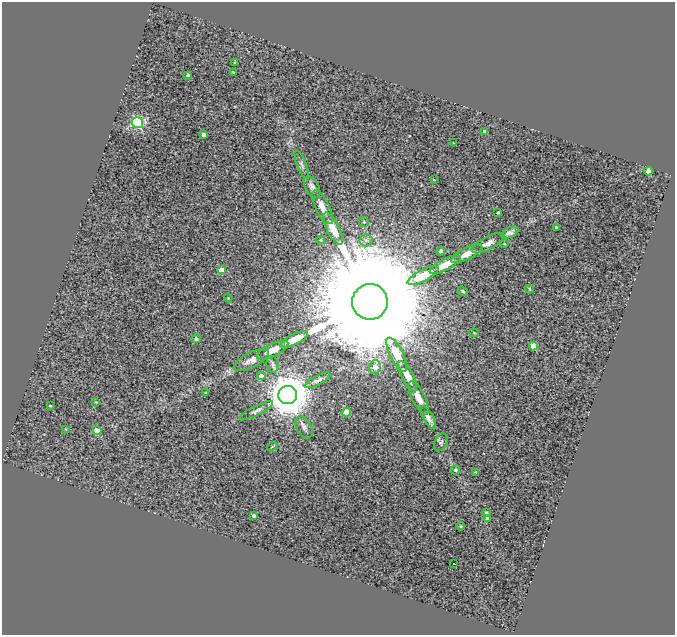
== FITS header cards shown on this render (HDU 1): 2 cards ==
NAXIS1  =                  673
NAXIS2  =                  633

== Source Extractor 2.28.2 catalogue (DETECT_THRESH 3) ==
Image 673 x 633 px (HDU 1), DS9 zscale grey, 1 PNG px = 1 image px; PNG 677 x 637 px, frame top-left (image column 1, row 633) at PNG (2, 2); each listed source drawn as its Kron ellipse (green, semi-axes under 4 px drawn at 4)
Background 0.316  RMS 0.22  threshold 0.653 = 3 sigma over >= 5 px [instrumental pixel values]
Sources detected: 62; all 62 listed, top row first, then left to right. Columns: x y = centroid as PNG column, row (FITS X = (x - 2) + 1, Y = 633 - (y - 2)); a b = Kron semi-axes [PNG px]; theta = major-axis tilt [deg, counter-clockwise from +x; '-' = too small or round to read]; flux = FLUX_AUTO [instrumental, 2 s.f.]
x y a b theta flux
235 63 3 3 - 17
233 72 3 3 - 15
188 75 3 3 - 21
137 122 6 5 - 1800
484 131 3 3 - 37
204 135 4 4 - 75
453 143 3 2 - 13
302 164 15 5 -69 49
648 171 4 4 - 170
434 180 3 2 - 26
312 187 12 6 -61 66
322 207 19 7 -64 120
498 213 3 3 - 25
364 222 5 5 - 16
556 227 3 3 - 17
333 228 18 6 -63 210
510 233 9 5 24 56
321 240 4 3 - 16
366 240 6 6 - 41
488 243 18 6 27 87
504 244 3 2 - 11
441 251 4 4 - 47
467 254 17 6 27 130
445 265 17 5 27 210
221 270 4 4 - 170
423 275 17 5 27 450
530 289 4 3 - 12
463 291 5 4 - 22
228 298 4 4 - 15
370 302 18 18 - 840000
474 333 5 4 - 15
196 339 4 4 - 42
294 339 15 5 26 210
533 346 4 4 - 290
272 350 17 6 26 140
397 355 18 6 -63 420
251 360 19 7 27 100
272 364 8 6 -79 44
375 367 7 5 78 150
261 376 4 4 - 87
408 376 17 6 -62 200
318 380 14 4 27 49
205 393 4 3 - 14
288 395 9 9 - 57000
419 398 18 6 -64 130
96 402 3 3 - 11
50 406 3 2 - 13
256 411 18 5 27 59
347 412 4 4 - 370
428 418 13 5 -59 71
304 427 12 7 -61 66
65 429 3 2 - 8.5
97 430 4 4 - 180
441 442 9 6 65 33
272 446 6 3 22 15
455 470 5 4 - 25
476 472 3 3 - 20
486 513 4 3 - 28
254 515 4 3 - 44
488 519 4 3 - 84
460 526 4 3 - 13
454 564 3 2 - 24